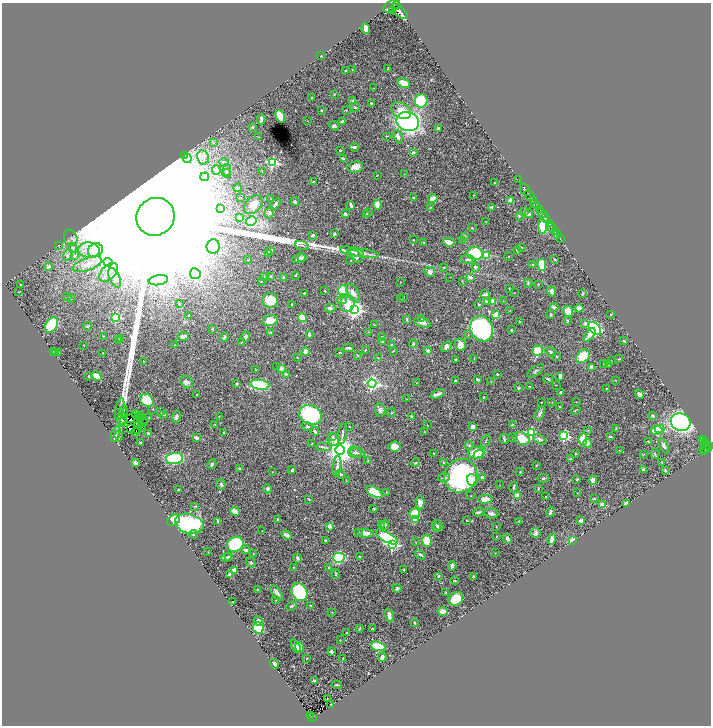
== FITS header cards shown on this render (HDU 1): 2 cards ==
NAXIS1  =                 1417
NAXIS2  =                 1447

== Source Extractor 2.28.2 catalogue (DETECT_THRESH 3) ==
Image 1417 x 1447 px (HDU 1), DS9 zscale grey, zoomed out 1/2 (1 PNG px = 2 x 2 image px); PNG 713 x 728 px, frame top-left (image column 1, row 1446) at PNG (2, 3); each listed source drawn as its Kron ellipse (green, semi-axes under 4 px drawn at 4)
Background 1.02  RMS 0.024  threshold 0.0708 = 3 sigma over >= 5 px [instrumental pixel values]
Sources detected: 534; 35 cannot appear on this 1/2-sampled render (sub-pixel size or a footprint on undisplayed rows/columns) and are neither listed nor drawn; the other 499 listed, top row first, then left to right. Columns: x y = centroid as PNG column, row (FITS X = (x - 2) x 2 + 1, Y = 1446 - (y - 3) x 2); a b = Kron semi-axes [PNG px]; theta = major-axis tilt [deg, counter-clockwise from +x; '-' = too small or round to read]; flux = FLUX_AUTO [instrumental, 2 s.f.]
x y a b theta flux
396 5 2 1 - 460
392 6 9 5 30 7600
393 11 3 1 - 440
400 12 9 4 -39 4000
366 29 5 3 - 37
321 56 2 2 - 2
352 69 3 2 - 3.2
388 69 4 3 - 3.4
346 70 2 2 - 3.2
404 83 6 4 -27 77
373 88 3 2 - 1.6
334 94 3 2 - 3.8
312 97 2 2 - 6.5
352 100 4 3 - 3.9
421 101 7 6 - 260
372 103 4 2 - 4.4
355 107 5 3 - 5.7
321 110 2 2 - 5.6
346 110 3 2 - 2.6
401 111 10 7 -30 58
280 116 7 3 -66 110
261 119 5 3 - 12
307 121 2 2 - 2.2
342 121 4 2 - 7.6
408 122 11 9 -19 1400
334 126 5 4 - 8.1
252 127 3 3 - 5.9
438 128 3 2 - 3.8
386 136 2 2 - 3.4
259 137 2 2 - 1.6
398 137 7 3 -71 19
213 142 3 2 - 3.1
355 147 4 3 - 13
340 150 2 2 - 3.5
413 152 3 3 - 6.1
184 155 3 2 - 2.6
203 157 7 6 - 22
187 158 5 2 - 5.6
343 158 3 2 - 6.8
224 162 5 4 - 8.5
272 163 3 3 - 520
355 167 8 5 12 33
216 170 5 4 - 28
227 170 6 3 82 9.6
262 171 2 2 - 1.8
227 173 4 3 - 11
404 174 2 2 - 1.4
377 175 2 1 - 2.5
205 177 4 3 - 6.9
519 180 2 1 - 22
314 182 3 2 - 13
495 183 2 2 - 4
238 188 4 2 - 4.8
525 190 7 2 -56 1600
473 195 2 1 - 1.2
529 195 6 2 -48 1900
241 198 2 2 - 2.4
270 198 2 2 - 1.4
413 198 2 2 - 3.7
433 198 5 3 - 42
510 200 2 2 - 58
533 200 3 2 - 170
295 202 4 3 - 5.3
535 203 2 1 - 350
275 204 6 3 53 18
253 205 11 7 46 47
351 205 4 2 - 18
377 205 5 3 - 68
537 206 4 2 - 350
430 207 4 3 - 4.2
491 207 3 2 - 7.3
220 209 2 2 - 52
540 210 3 1 - 530
368 212 3 2 - 2.2
525 212 3 3 - 4.9
269 213 6 4 70 10
542 213 5 2 - 630
345 214 2 2 - 24
366 214 3 2 - 2.8
529 214 4 3 - 7.5
519 216 3 3 - 4.3
155 217 19 18 - 980000
239 217 3 2 - 30
545 218 5 2 - 3000
251 221 5 4 - 260
486 222 2 1 - 2.1
549 223 2 2 - 560
543 226 7 4 -89 110
552 227 4 2 - 2000
472 228 3 2 - 2.6
555 231 3 2 - 220
334 234 3 3 - 5.9
312 235 4 3 - 11
558 235 2 1 - 220
464 236 4 4 - 10
71 238 8 6 -69 19
560 239 2 1 - 90
413 240 2 1 - 1.6
463 240 3 2 - 2.7
449 242 6 4 -10 27
423 243 3 2 - 4.3
59 245 3 2 - 1.3
302 245 7 2 -18 6.8
213 246 7 6 - 31
522 247 3 2 - 3.6
72 248 5 4 - 11
89 250 11 7 -2 50
95 250 8 6 36 28
271 250 4 3 - 12
517 250 4 2 - 4.6
352 251 12 3 -12 14
268 253 4 3 - 17
363 253 16 4 -7 23
475 253 8 6 -13 190
68 255 6 3 60 9.4
487 255 3 3 - 69
75 256 4 4 - 7
356 256 8 5 -48 19
509 257 2 1 - 1.6
299 258 7 4 20 22
302 258 4 3 - 7.8
468 259 7 4 -6 11
555 259 4 2 - 2.7
248 260 2 2 - 2.5
351 261 2 2 - 1.9
108 262 5 4 - 12
87 264 15 6 20 59
533 265 3 2 - 3.4
542 265 6 4 -77 83
48 266 4 4 - 11
475 267 3 3 - 8.2
444 268 3 2 - 2.4
109 272 11 6 44 47
430 272 5 4 - 16
195 274 5 5 - 110
295 275 2 2 - 4.7
265 276 2 1 - 1.3
271 276 4 3 - 5.1
450 277 2 1 - 1.4
470 277 3 2 - 18
115 278 10 5 -66 22
284 278 3 3 - 8.9
158 280 10 5 9 21
261 281 2 2 - 3.6
462 281 3 3 - 2.9
401 282 2 1 - 1.8
528 283 4 3 - 5.5
538 284 3 2 - 3
21 285 2 2 - 2.8
510 289 3 2 - 5.2
343 290 5 5 - 130
325 291 2 2 - 2.6
551 291 5 4 - 17
19 292 2 2 - 2.2
304 293 2 2 - 4.5
353 293 10 5 -58 27
515 293 2 1 - 1.5
583 293 3 2 - 5
485 294 5 2 - 12
68 296 2 2 - 2.1
403 297 2 2 - 1.2
71 299 2 2 - 1.6
400 299 2 2 - 1.6
342 300 5 4 - 15
270 301 8 7 - 91
487 301 4 3 - 6.7
492 301 4 4 - 52
503 301 2 2 - 1.4
347 303 9 7 73 57
179 304 2 2 - 4.9
291 304 2 2 - 2.7
479 304 3 2 - 4.7
554 307 4 3 - 12
330 308 5 3 - 12
579 308 4 3 - 19
354 309 4 4 - 2200
510 311 2 2 - 2.5
568 311 5 5 - 49
551 314 3 3 - 4
189 315 2 1 - 2.4
496 315 3 3 - 140
611 315 2 2 - 3.3
116 317 3 3 - 270
303 318 4 3 - 86
407 319 3 2 - 5.6
422 319 3 3 - 6
270 320 8 5 14 58
519 321 3 2 - 2.1
567 321 4 3 - 4
422 323 9 4 -14 21
585 323 4 3 - 12
52 325 8 6 59 180
374 325 2 2 - 2.1
88 326 4 2 - 4.7
212 329 3 2 - 4.9
482 329 13 11 -68 630
595 329 8 5 -48 680
511 330 3 2 - 4.1
271 332 3 2 - 6.1
369 332 2 2 - 1.4
309 335 3 2 - 10
468 335 2 2 - 2.1
589 335 8 3 51 25
103 336 3 2 - 2.4
183 336 6 3 2 19
246 336 5 3 - 14
224 337 5 3 - 9.9
382 337 4 2 - 3.8
120 339 3 2 - 4.8
118 340 2 1 - 2.1
382 341 3 2 - 1.9
624 341 3 2 - 4.4
241 343 4 2 - 3.1
413 344 4 3 - 4.3
84 345 2 1 - 1.7
174 345 2 1 - 1.8
391 345 3 3 - 3
460 345 6 5 - 27
447 347 6 4 38 15
348 348 6 2 0 11
365 350 3 2 - 4
393 351 3 2 - 2.4
428 351 2 2 - 27
538 351 5 5 - 98
53 352 2 2 - 2.5
58 352 2 2 - 5
305 352 4 3 - 52
551 352 6 3 -37 12
56 353 2 2 - 3.1
103 353 2 2 - 1.6
340 353 2 2 - 4.7
357 355 3 2 - 3.1
556 356 4 2 - 3.5
583 356 8 5 46 110
297 357 2 2 - 2.3
378 358 3 2 - 2.7
474 359 2 2 - 1.5
619 359 3 2 - 3.1
456 360 3 2 - 8.2
144 361 2 1 - 1.8
612 361 2 1 - 1.9
604 364 2 2 - 2.3
608 364 3 2 - 5.4
277 366 3 2 - 2.4
592 368 4 3 - 27
281 369 4 4 - 20
256 370 3 2 - 3.4
535 371 10 3 33 7.4
286 374 4 3 - 3.8
497 374 3 3 - 5.9
89 376 2 2 - 4.3
96 376 6 4 -41 37
560 376 4 3 - 14
548 379 5 2 - 6.5
478 380 2 2 - 15
615 380 2 2 - 1.4
455 381 3 3 - 4.6
491 381 3 2 - 2.8
186 382 7 5 -45 21
237 383 4 3 - 4.6
372 383 4 4 - 1000
416 383 2 2 - 3.3
260 385 10 5 -8 310
556 385 2 1 - 1.3
530 387 3 2 - 3.4
519 388 3 3 - 8.3
607 389 2 2 - 2.5
561 392 2 2 - 6.1
197 394 2 2 - 1.6
438 394 7 3 21 21
639 394 5 3 - 15
483 397 2 2 - 3.7
406 399 2 2 - 1.5
147 400 7 5 -36 97
541 402 2 1 - 1.4
576 402 3 2 - 1.9
552 403 2 2 - 1.5
560 406 3 2 - 2.5
120 409 11 3 78 14
153 409 2 1 - 1.9
380 410 6 5 - 14
575 410 5 2 - 3.7
123 411 6 2 85 5.9
160 412 3 2 - 4.2
391 413 4 3 - 3.3
540 413 8 3 66 11
135 414 3 2 - 7.6
137 414 3 1 - 4.4
163 415 3 2 - 2.6
311 415 12 9 -24 380
139 416 2 1 - 1.5
141 416 2 1 - 24
219 416 2 2 - 1.7
411 416 3 2 - 5
652 416 3 3 - 7.7
176 417 6 3 73 13
141 418 2 1 - 0.88
149 418 2 2 - 3.4
122 419 7 2 90 6.8
131 419 2 2 - 0.47
143 420 2 1 - 5.2
124 422 2 1 - 22
681 422 10 8 -20 1300
143 423 3 1 - 1.9
215 424 2 2 - 1.6
427 425 2 1 - 2
512 425 3 3 - 6
137 426 2 1 - 4.9
307 426 6 3 -22 6.6
142 427 2 1 - 0.27
350 427 2 2 - 1.8
473 427 3 2 - 32
130 429 2 1 - 3.5
138 429 2 1 - 1.7
616 429 4 2 - 3.4
660 429 5 4 - 210
588 430 4 2 - 3
656 430 6 3 6 89
315 431 4 2 - 10
424 431 2 2 - 2.6
135 432 4 1 - 1.6
148 433 2 2 - 8.8
224 433 3 2 - 7.9
531 433 3 3 - 420
115 434 8 4 70 11
342 434 10 2 81 8
119 436 5 3 - 4.7
332 436 4 3 - 3.8
564 436 3 3 - 440
610 436 3 2 - 5
513 437 3 3 - 3.4
196 438 4 3 - 15
522 438 8 6 -20 85
333 439 6 6 - 18
504 439 5 2 - 7.1
540 439 7 3 -29 15
583 439 6 3 84 210
702 439 2 2 - 77
486 441 6 2 67 4.2
648 441 3 2 - 4
704 441 2 2 - 160
140 443 2 2 - 4.1
587 443 5 4 - 16
706 443 2 1 - 98
312 444 3 3 - 3
704 444 2 1 - 80
469 445 4 3 - 5.8
706 445 2 1 - 52
395 446 6 5 - 60
664 446 8 4 -62 13
324 447 8 3 -1 9.5
708 448 6 2 46 550
704 449 5 3 - 180
340 450 5 4 - 7500
620 450 2 2 - 2.2
703 451 4 1 - 100
355 452 7 6 - 16
358 453 7 3 -11 9.4
434 453 3 2 - 2.9
476 453 8 6 4 130
479 454 5 3 - 52
575 454 3 2 - 2.9
643 454 2 1 - 1.5
655 454 5 3 - 5.1
174 458 8 5 5 300
570 459 3 3 - 2.9
368 461 3 3 - 3.2
662 462 4 2 - 2.5
136 463 4 3 - 17
416 463 5 2 - 4.6
444 463 4 2 - 3.8
212 464 5 3 - 9.1
536 465 2 1 - 1.4
337 466 10 3 83 12
239 468 3 3 - 3.3
643 469 2 2 - 8.4
292 470 3 2 - 9.4
665 470 3 3 - 4.9
273 472 2 2 - 1.7
520 472 2 2 - 2.2
340 474 5 3 - 7
461 476 17 16 - 740
444 477 6 4 3 12
482 477 4 3 - 7.5
543 478 6 3 11 6.5
577 479 3 2 - 7.8
473 480 6 5 - 25
593 480 5 3 - 31
346 481 3 2 - 1.7
221 484 5 3 - 9
500 485 2 1 - 1.5
514 487 6 2 76 6.1
538 488 3 2 - 2.8
267 489 4 4 - 8.6
178 490 2 2 - 4.7
374 492 9 4 -32 110
387 492 3 1 - 1.9
577 493 2 2 - 2
471 496 2 2 - 1.7
517 496 3 3 - 47
546 497 3 2 - 3.6
594 498 2 2 - 5.8
309 499 3 2 - 3.2
485 499 7 4 2 39
420 502 7 4 -89 32
626 503 3 3 - 21
603 505 3 3 - 52
194 506 4 3 - 4.2
374 509 2 2 - 5.4
235 511 5 3 - 44
479 512 6 3 18 7.5
550 512 5 2 - 9.9
491 513 7 5 -5 13
415 514 5 5 - 120
277 519 3 3 - 4.4
174 520 7 5 32 150
415 520 4 3 - 37
467 520 2 2 - 2.7
218 521 4 3 - 5
518 521 3 2 - 2.1
581 521 3 2 - 19
189 524 14 9 -15 730
382 524 2 2 - 1.9
385 525 5 3 - 4.9
438 525 6 4 -33 10
329 526 3 3 - 17
496 527 2 2 - 2.2
437 528 2 2 - 3
262 531 2 1 - 1.1
359 533 3 3 - 3.1
366 533 8 4 -7 25
535 533 5 5 - 13
194 534 4 3 - 5.9
286 535 5 3 - 22
387 537 12 5 -28 450
496 537 2 2 - 3
507 539 5 3 - 15
552 539 6 3 73 23
325 540 3 2 - 4.3
572 540 3 2 - 32
427 541 6 5 - 67
416 542 3 2 - 2.2
235 544 8 7 - 420
392 544 3 3 - 770
246 550 4 3 - 12
208 552 2 1 - 1.4
495 553 2 2 - 1.7
253 554 3 2 - 2
420 555 6 3 -30 8.3
359 556 3 2 - 3.4
226 557 5 2 - 10
229 557 4 3 - 6.2
297 558 4 3 - 11
339 558 6 5 - 340
251 562 5 4 - 8.4
452 566 5 3 - 12
293 567 2 2 - 2
329 567 3 2 - 3.3
404 569 2 2 - 3.1
234 570 3 3 - 27
229 574 4 2 - 17
336 574 4 3 - 4.9
438 576 3 2 - 3
473 576 3 2 - 3.7
455 581 4 2 - 5.7
397 588 4 4 - 9.3
257 590 4 3 - 4.4
299 592 9 7 -62 350
445 592 3 2 - 2.5
277 593 9 4 -58 25
456 599 8 6 39 91
276 600 3 2 - 3.7
233 602 2 1 - 2.2
311 605 3 2 - 2.3
291 606 5 3 - 8.4
443 611 5 3 - 39
332 612 4 2 - 2.3
389 615 7 3 -74 25
258 621 5 4 - 13
415 623 4 3 - 4.1
258 628 5 5 - 150
359 629 4 2 - 2.9
372 629 3 2 - 7.2
347 633 2 2 - 2.9
340 640 2 1 - 2.2
296 646 7 3 -64 29
378 646 8 4 -16 150
299 647 5 3 - 55
331 652 2 2 - 24
382 657 4 3 - 27
343 658 4 2 - 5.1
307 659 3 2 - 4.2
274 664 5 3 - 27
314 680 3 2 - 14
337 685 5 2 - 4.3
327 698 2 1 - 1.6
331 705 3 1 - 1.5
310 715 3 1 - 51
313 717 2 2 - 96
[35 sub-pixel or undisplayed-footprint detections neither listed nor drawn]